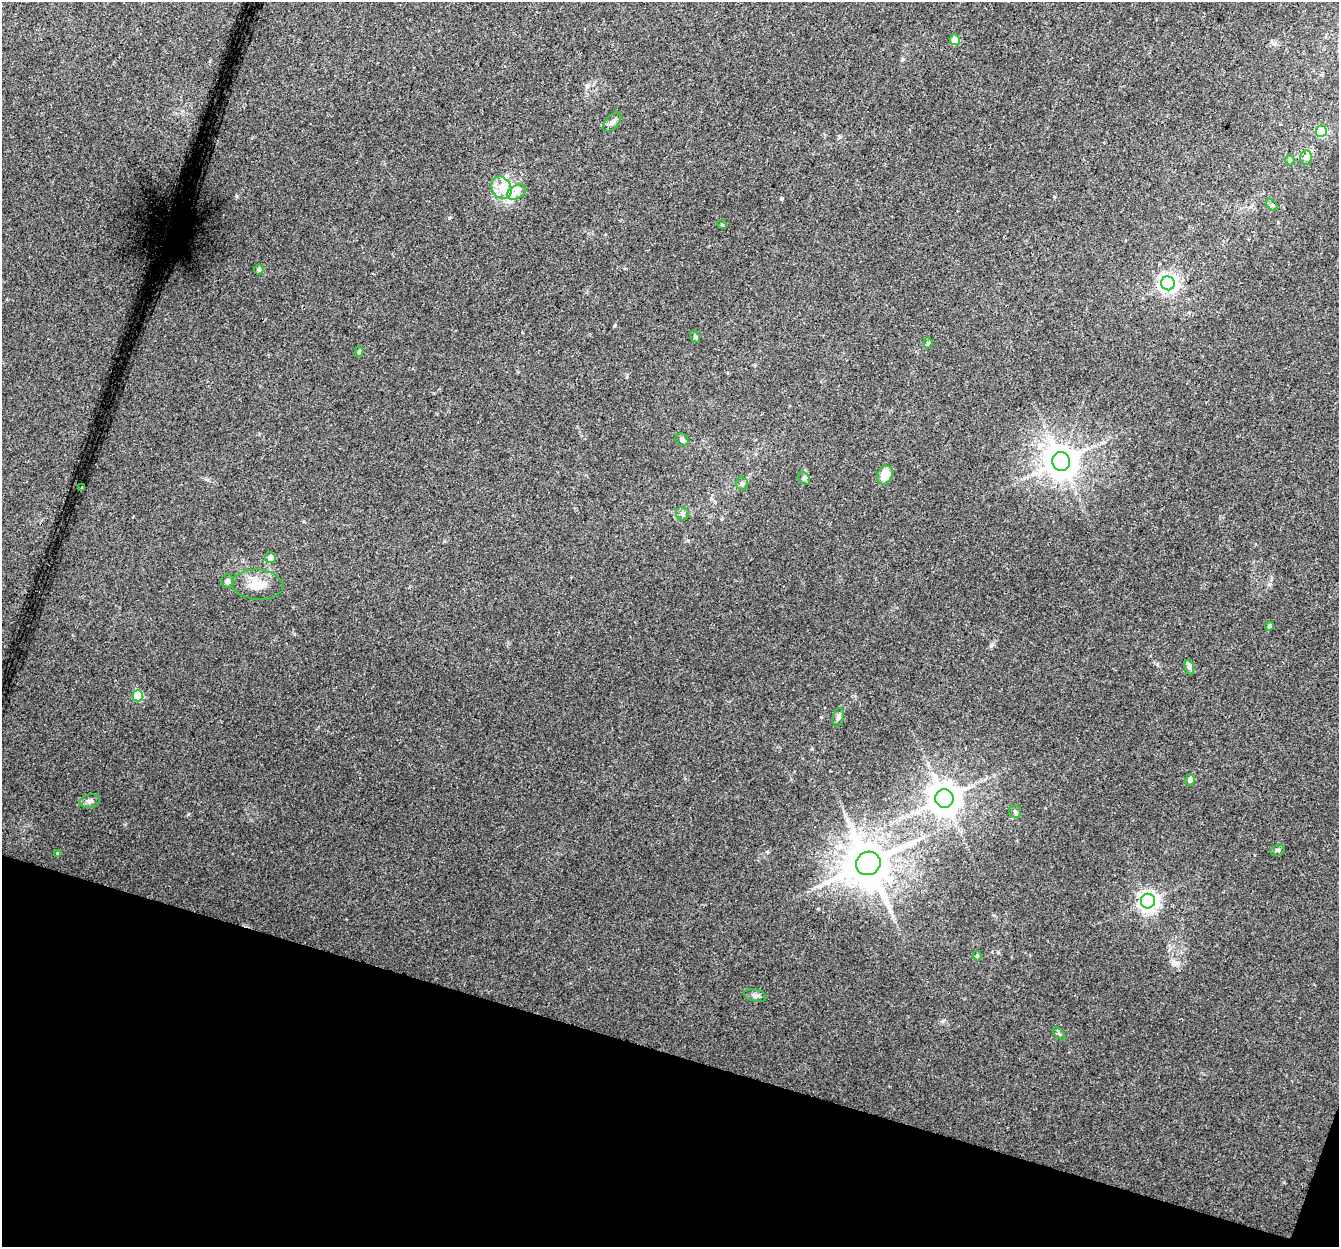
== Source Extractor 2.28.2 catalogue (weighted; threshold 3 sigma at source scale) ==
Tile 15 of 4 x 4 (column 3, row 4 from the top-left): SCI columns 2694-4030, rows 274-1518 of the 5396 x 5588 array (HDU 1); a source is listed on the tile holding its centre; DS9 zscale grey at full resolution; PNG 1341 x 1249 px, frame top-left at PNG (2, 2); each listed source drawn as its Kron ellipse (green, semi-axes under 4 px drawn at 4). Shown black and unused: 16% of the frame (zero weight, under 3 of 4 exposures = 5% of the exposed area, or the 3 px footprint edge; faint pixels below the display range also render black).
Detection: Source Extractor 2.28.2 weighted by HDU 2 'WHT'; one run over the whole footprint, this tile lists its part. Background 0.0283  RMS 0.0038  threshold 0.017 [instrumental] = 3 sigma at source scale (4.5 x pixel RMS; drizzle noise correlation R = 1.50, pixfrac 1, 0.0396/0.0396 arcsec/px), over >= 5 px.
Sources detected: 39; all 39 listed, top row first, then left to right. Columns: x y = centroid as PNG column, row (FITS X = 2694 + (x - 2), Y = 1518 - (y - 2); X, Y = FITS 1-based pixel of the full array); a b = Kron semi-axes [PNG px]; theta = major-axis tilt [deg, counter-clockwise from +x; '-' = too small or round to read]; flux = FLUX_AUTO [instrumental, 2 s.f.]
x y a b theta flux
955 40 5 5 - 4.9
612 122 12 6 48 1.4
1321 131 6 5 - 20
1306 158 7 6 - 1
1290 160 5 4 - 0.55
501 188 12 9 -61 4.3
516 192 10 6 27 2.3
1272 205 7 4 -44 0.68
722 225 5 3 - 0.32
259 270 5 5 - 0.73
1168 283 7 7 - 160
695 337 7 4 -63 0.63
928 343 5 4 - 0.56
359 352 5 4 - 0.68
682 440 7 5 -34 1.1
1061 461 9 9 - 740
885 475 10 7 64 5.7
804 479 7 5 -54 0.68
742 483 7 6 - 0.84
82 488 3 2 - 0.32
682 514 7 6 - 1
270 558 5 5 - 3
227 581 7 6 - 1.2
257 585 26 15 -5 7.1
1269 626 4 4 - 0.86
1189 667 7 4 -72 0.92
138 696 5 5 - 17
838 717 9 5 77 1
1190 780 5 5 - 1.5
944 798 9 9 - 730
90 801 10 6 11 1.3
1015 812 6 5 - 0.73
1278 850 7 5 15 0.76
57 853 3 3 - 0.28
868 863 12 11 - 1600
1148 901 7 7 - 180
977 956 5 4 - 0.63
755 995 11 6 -13 1.4
1059 1034 8 3 -45 0.55
Unlisted compact peaks at least as high as the median listed source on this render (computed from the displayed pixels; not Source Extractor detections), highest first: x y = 781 199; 449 218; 236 196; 188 814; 1177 963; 943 1021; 991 645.